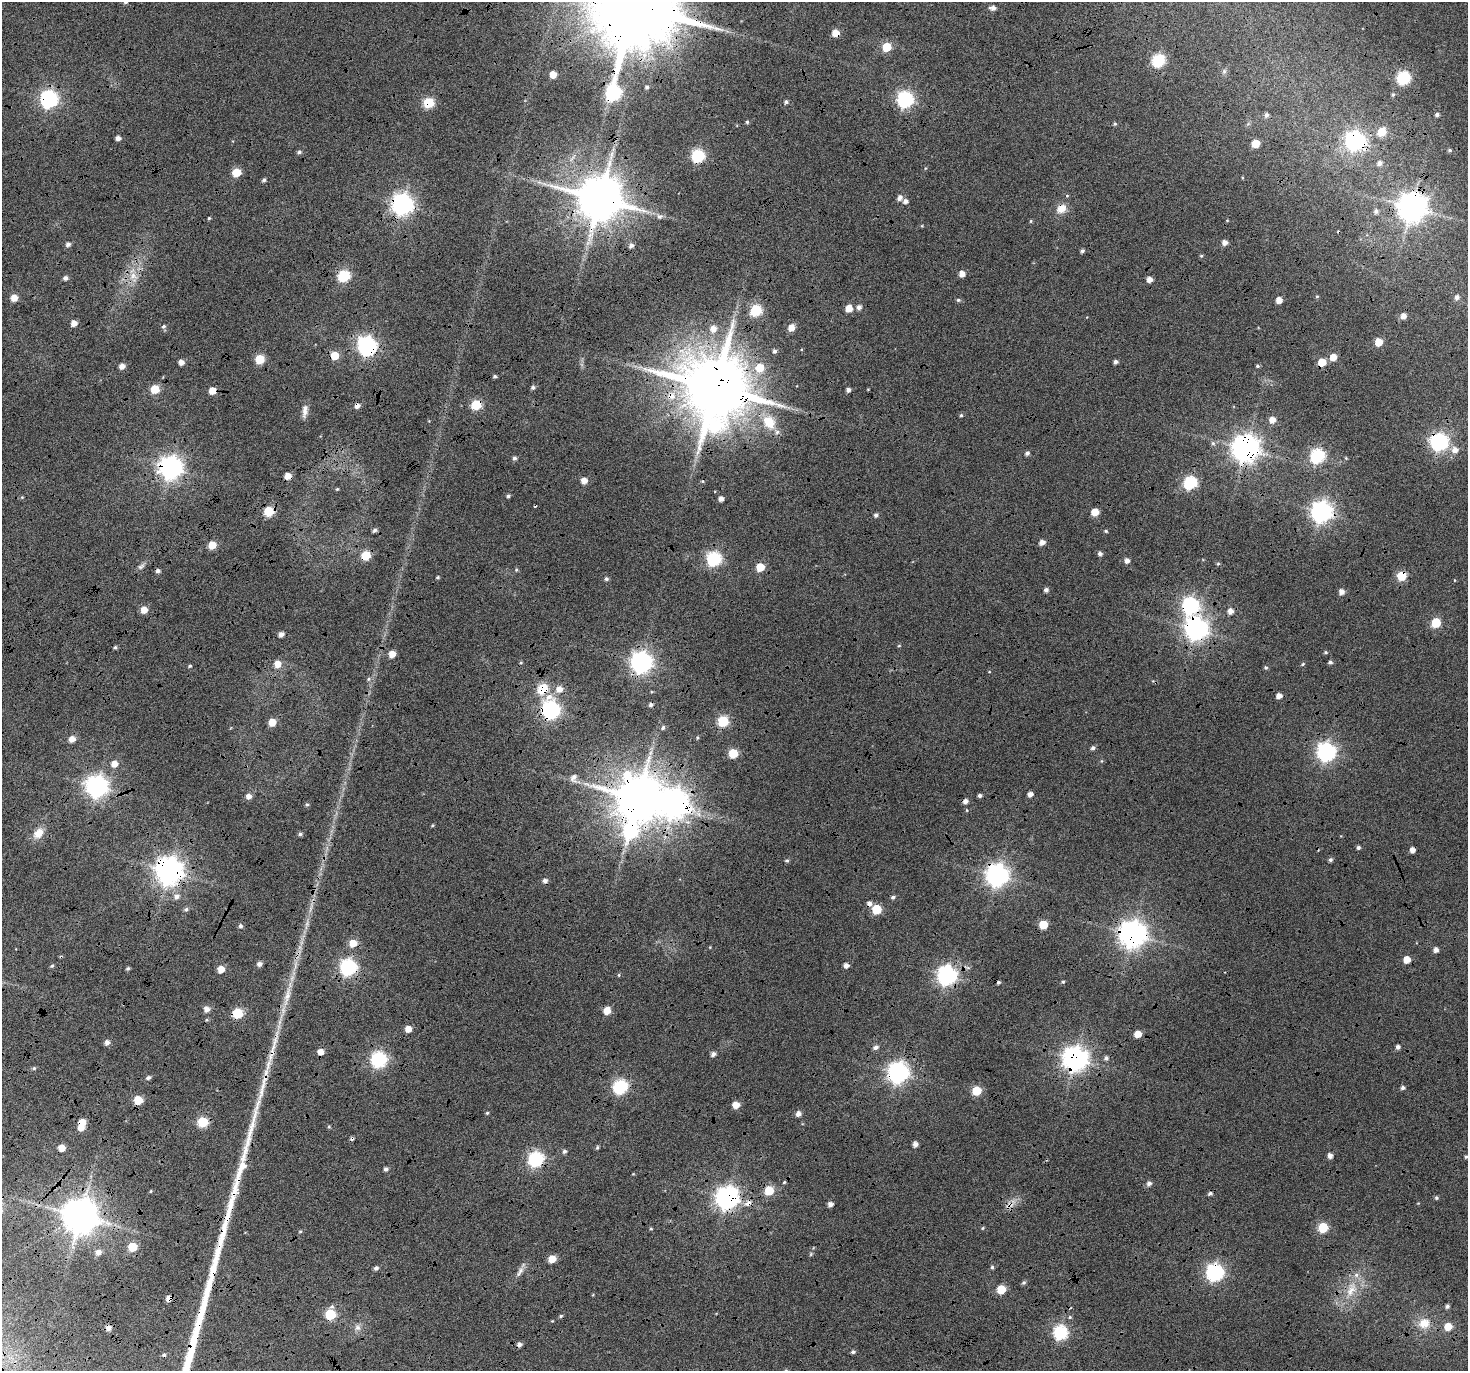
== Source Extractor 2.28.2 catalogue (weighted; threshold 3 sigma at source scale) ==
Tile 7 of 4 x 4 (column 3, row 2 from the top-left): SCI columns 2938-4403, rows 2918-4286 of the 5868 x 5773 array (HDU 1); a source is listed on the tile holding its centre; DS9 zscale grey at full resolution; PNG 1470 x 1373 px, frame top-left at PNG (2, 2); no overlay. Shown black and unused: <1% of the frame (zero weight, under 4 of 12 exposures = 1% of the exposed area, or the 3 px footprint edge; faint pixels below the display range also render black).
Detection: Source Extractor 2.28.2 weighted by HDU 2 'WHT'; one run over the whole footprint, this tile lists its part. Background 0.127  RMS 0.024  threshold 0.0971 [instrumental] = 3 sigma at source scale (4.09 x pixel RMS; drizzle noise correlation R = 1.36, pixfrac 0.8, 0.0396/0.0396 arcsec/px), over >= 5 px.
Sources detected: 290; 1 too faint to see at this stretch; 2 inside a brighter object's white glare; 17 cosmic-ray / hot-pixel residue — not listed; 2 inside a brighter listed object's ellipse — not listed separately; the other 268 listed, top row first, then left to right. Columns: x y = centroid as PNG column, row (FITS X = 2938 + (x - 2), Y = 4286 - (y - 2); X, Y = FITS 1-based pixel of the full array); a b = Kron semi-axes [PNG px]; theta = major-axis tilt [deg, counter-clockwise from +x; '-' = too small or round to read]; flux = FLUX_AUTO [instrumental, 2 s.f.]
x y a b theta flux
125 2 4 4 - 4.4
634 5 24 20 27 48000
993 8 6 4 -2 11
835 33 5 5 - 35
887 47 5 5 - 75
1158 60 6 6 - 270
1224 71 7 5 47 4.8
553 74 5 5 - 27
1403 78 6 6 - 320
647 87 5 5 - 4.3
613 93 13 6 81 580
1393 94 5 4 - 3.2
49 99 7 7 - 800
905 99 7 6 - 620
786 102 5 4 - 5.5
429 103 6 5 - 150
1266 115 5 5 - 7.8
1437 115 4 4 - 7
747 122 5 4 - 3.2
1115 124 5 4 - 3.3
1382 131 5 5 - 85
118 138 4 4 - 12
1355 141 7 7 - 1000
1256 143 5 5 - 52
1450 150 5 4 - 3.9
299 152 6 4 27 5.1
698 156 6 6 - 330
572 159 11 3 55 4.8
1380 163 6 5 - 10
236 172 5 5 - 71
264 180 5 4 - 4.3
544 184 7 4 -2 5.5
1067 196 5 3 - 2.1
900 198 7 6 - 9.9
599 199 13 12 - 11000
905 201 5 5 - 9.7
402 204 7 7 - 1500
1412 207 9 9 - 3200
1061 209 12 10 37 25
1376 211 6 6 - 8.2
660 216 8 7 - 7.8
209 218 4 3 - 2.3
1227 220 5 3 - 1.7
1031 221 5 3 - 2.3
1224 242 5 5 - 14
68 244 5 5 - 8.1
631 245 6 6 - 8
1082 251 4 4 - 5.2
1201 256 5 4 - 2.8
962 274 5 5 - 19
133 276 12 10 -8 24
344 276 6 6 - 240
65 278 5 5 - 7.9
1149 279 5 5 - 15
1317 296 5 4 - 2.7
1457 297 6 5 - 9.6
14 298 5 5 - 28
958 300 5 4 - 3.9
1279 300 5 4 - 26
859 307 5 5 - 9.9
849 308 5 5 - 36
756 310 6 6 - 220
1403 316 5 5 - 15
74 323 5 4 - 18
164 326 6 5 - 4.8
713 328 8 7 - 17
791 328 5 5 - 30
1378 342 5 5 - 39
368 347 7 7 - 830
775 351 5 5 - 5.3
335 356 5 5 - 56
1333 357 5 5 - 29
260 359 5 5 - 83
181 362 4 4 - 15
1116 362 4 4 - 7.2
1322 362 6 5 - 48
122 366 5 4 - 15
1257 366 4 4 - 3.6
760 368 6 6 - 57
495 376 4 4 - 3.9
533 387 5 5 - 5.4
715 387 18 16 -11 22000
155 389 5 5 - 81
868 389 4 2 - 1.5
212 390 5 5 - 34
848 390 4 4 - 8.2
671 396 11 10 - 26
476 405 6 5 - 140
357 406 5 5 - 13
305 411 17 7 84 14
961 415 5 5 - 3.1
1272 420 6 6 - 19
769 422 22 17 -61 64
715 426 18 10 36 260
1439 442 7 7 - 820
1213 443 6 5 - 4.8
1245 448 9 8 - 2900
1455 450 7 7 - 16
1027 453 5 4 - 6.8
1317 456 7 6 - 410
514 458 5 4 - 5.8
1346 458 5 3 - 2.1
170 468 8 8 - 1800
288 476 5 5 - 28
584 480 5 5 - 20
1190 483 6 6 - 310
337 489 4 4 - 2.4
508 496 4 4 - 4.4
721 498 4 4 - 12
269 511 5 5 - 130
1095 512 5 5 - 41
1321 512 7 7 - 1500
876 515 5 5 - 6.4
374 530 5 4 - 6.1
1106 531 5 4 - 2.8
1042 542 5 5 - 15
212 545 5 5 - 57
1100 554 5 4 - 7.8
366 555 5 5 - 110
714 559 6 6 - 440
1127 561 5 5 - 13
1218 564 5 4 - 2.9
141 566 11 6 32 7
760 567 5 5 - 53
516 570 5 4 - 3
1401 576 5 5 - 100
438 577 4 3 - 2.9
606 579 5 5 - 4.8
1454 580 4 2 - 1.4
1046 590 5 4 - 7.4
1341 592 5 5 - 15
1190 605 7 7 - 640
144 610 5 5 - 27
1230 611 5 5 - 17
1436 623 6 5 - 110
1196 629 8 8 - 1700
281 634 5 4 - 12
899 646 5 3 - 2.1
115 647 5 4 - 3.4
1326 652 5 4 - 3.2
392 654 5 5 - 36
641 662 7 7 - 1400
1330 662 5 4 - 5.5
521 663 5 3 - 2.2
277 664 6 6 - 27
1303 664 6 4 29 3
190 666 5 4 - 2.9
1266 667 5 5 - 3.8
989 672 4 3 - 1.6
543 689 6 5 - 140
559 689 7 6 - 21
1279 696 5 4 - 15
551 710 8 7 - 920
723 721 6 6 - 190
272 722 5 5 - 37
663 728 6 5 - 5
697 737 5 4 - 2.6
72 739 5 5 - 21
1093 748 5 5 - 5.9
1326 752 7 7 - 910
650 753 8 5 60 6.8
733 753 5 5 - 88
114 764 6 5 - 20
574 778 10 7 72 12
97 786 8 7 - 1600
1030 794 4 4 - 12
980 795 4 4 - 6
248 796 5 5 - 14
638 798 12 12 - 11000
307 804 5 4 - 3.3
432 826 5 3 - 2.2
630 831 11 9 63 410
38 833 13 9 49 27
300 834 6 5 - 4.8
1358 847 5 4 - 5.1
1412 850 4 4 - 15
1330 860 5 5 - 5.4
787 861 5 5 - 3.9
169 871 9 8 - 2800
997 875 8 8 - 1700
177 896 8 7 - 11
893 897 6 4 18 5
186 909 6 5 - 5.2
876 909 6 6 - 88
1043 925 5 5 - 76
240 926 5 5 - 6
1132 934 9 8 - 2700
353 943 5 5 - 42
1436 950 5 4 - 11
1407 960 5 5 - 28
259 964 5 5 - 9.8
846 965 5 4 - 11
52 966 5 4 - 3.2
348 967 7 7 - 640
128 968 5 4 - 3.8
221 969 5 5 - 34
619 975 5 3 - 2.3
947 975 7 7 - 1100
1063 982 5 4 - 3.1
287 996 34 8 76 41
206 1009 5 5 - 15
607 1011 5 5 - 37
238 1013 6 5 - 150
408 1029 5 5 - 26
1138 1034 5 5 - 32
107 1042 6 5 - 10
876 1047 6 5 - 8.8
1398 1047 4 4 - 8.2
320 1052 5 5 - 24
713 1054 5 4 - 9.2
1106 1058 7 6 - 6
379 1059 7 6 - 530
1075 1059 8 8 - 2200
34 1068 4 4 - 3.2
898 1073 8 7 - 1300
148 1078 6 4 23 6.1
620 1087 6 6 - 420
1403 1088 5 4 - 5.3
977 1091 5 5 - 88
138 1100 5 5 - 67
736 1105 5 5 - 30
487 1113 4 4 - 2.6
798 1114 6 5 - 12
82 1122 6 5 - 24
203 1122 6 5 - 150
81 1127 5 5 - 23
329 1127 5 4 - 2.7
915 1144 4 4 - 12
597 1147 5 4 - 3.3
61 1148 5 5 - 30
564 1151 5 5 - 5.4
1330 1155 5 4 - 10
1466 1157 5 4 - 3.8
536 1159 7 6 - 490
386 1169 5 5 - 6.3
784 1182 5 4 - 2.6
1149 1183 6 5 - 8.3
769 1190 5 5 - 91
151 1191 4 4 - 2.2
727 1198 8 8 - 1700
1436 1198 5 4 - 3.9
748 1203 11 7 22 15
830 1204 4 4 - 11
1010 1204 19 8 39 19
80 1216 10 10 - 5800
1323 1227 5 5 - 140
983 1228 5 3 - 2.3
651 1229 4 3 - 2.4
300 1231 5 3 - 2.2
132 1247 5 5 - 75
98 1252 6 5 - 14
552 1259 5 5 - 49
992 1267 5 4 - 3.7
376 1268 5 5 - 5.9
520 1271 18 6 59 12
1215 1272 7 7 - 700
1024 1283 5 5 - 4.1
1001 1289 5 5 - 79
1351 1289 25 13 66 54
169 1298 5 4 - 18
1447 1306 5 5 - 6
330 1314 6 6 - 160
1070 1317 5 4 - 3.1
1424 1323 16 15 - 38
1448 1326 6 6 - 37
357 1327 9 9 - 11
1060 1332 6 6 - 420
853 1352 5 4 - 4.9
Overlapping masked pixels (flux is a lower limit): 53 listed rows (the first 20) at x y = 634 5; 835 33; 613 93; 49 99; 429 103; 1355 141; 599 199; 402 204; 1412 207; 1061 209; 344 276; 368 347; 1322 362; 715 387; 212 390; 671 396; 476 405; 357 406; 715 426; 1439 442
Isophote crosses this tile's border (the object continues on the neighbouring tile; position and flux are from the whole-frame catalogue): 4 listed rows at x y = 125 2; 634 5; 1457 297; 1466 1157